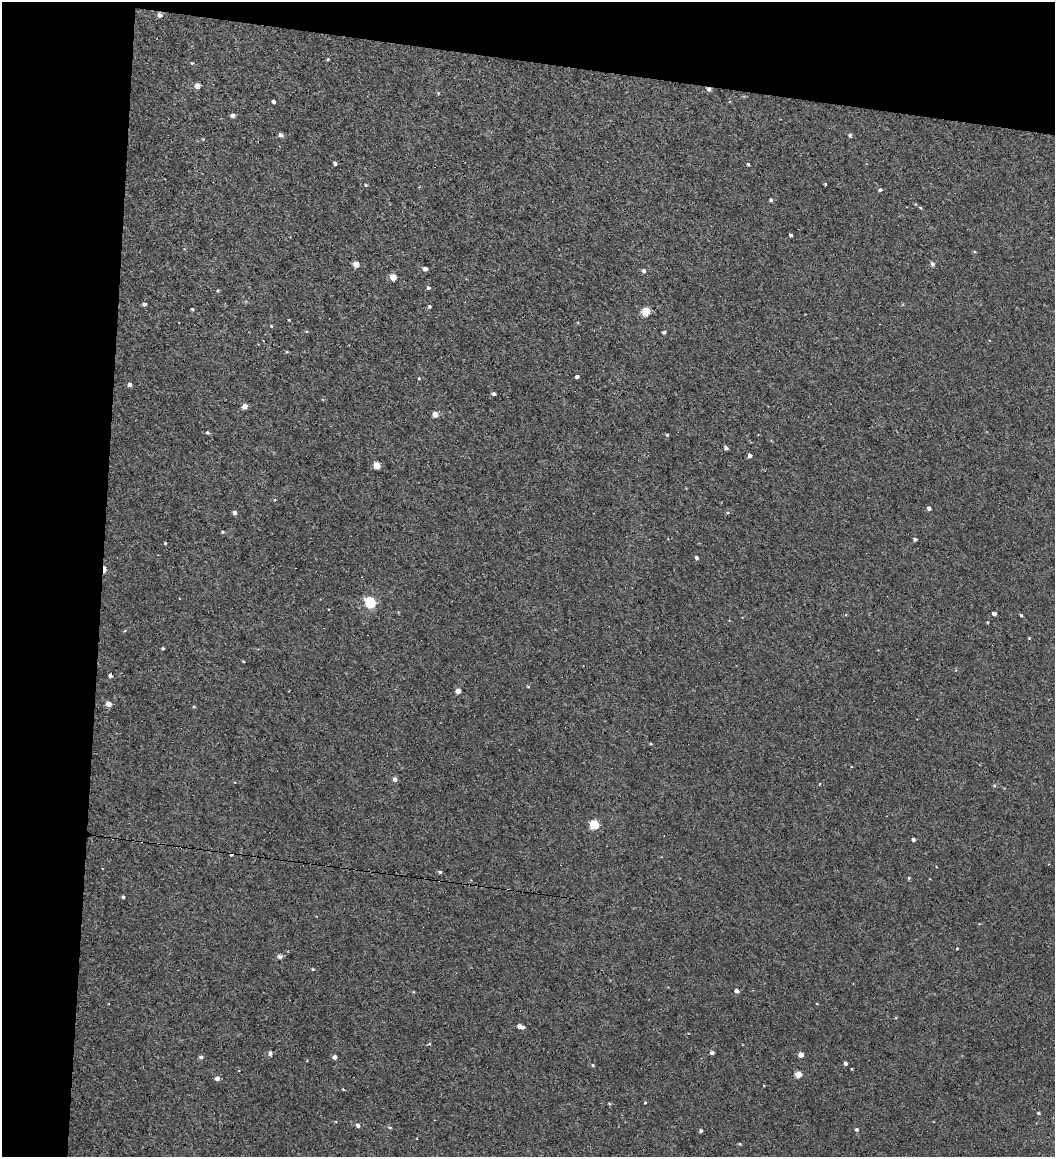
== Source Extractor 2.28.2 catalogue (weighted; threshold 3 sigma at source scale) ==
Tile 1 of 2 x 2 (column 1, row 1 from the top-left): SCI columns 70-1122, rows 1157-2311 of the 2265 x 2311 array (HDU 1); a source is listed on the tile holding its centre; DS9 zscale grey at full resolution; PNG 1057 x 1159 px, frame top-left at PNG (2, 2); no overlay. Shown black and unused: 15% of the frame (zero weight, under 2 of 3 exposures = <1% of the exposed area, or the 3 px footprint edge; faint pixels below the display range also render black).
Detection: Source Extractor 2.28.2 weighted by HDU 2 'WHT'; one run over the whole footprint, this tile lists its part. Background 0.0372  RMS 0.74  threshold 3.32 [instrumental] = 3 sigma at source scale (4.5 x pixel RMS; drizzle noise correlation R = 1.50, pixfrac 1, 0.05/0.05 arcsec/px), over >= 5 px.
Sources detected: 93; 3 cosmic-ray / hot-pixel residue — not listed; the other 90 listed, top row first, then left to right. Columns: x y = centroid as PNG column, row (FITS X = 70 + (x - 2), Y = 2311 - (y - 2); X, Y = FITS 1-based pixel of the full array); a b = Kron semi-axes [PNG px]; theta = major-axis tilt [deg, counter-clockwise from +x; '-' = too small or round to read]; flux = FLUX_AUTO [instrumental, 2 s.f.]
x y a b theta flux
160 15 5 4 - 330
328 59 4 3 - 66
192 63 4 4 - 76
197 86 4 4 - 520
709 89 4 4 - 280
273 102 4 3 - 190
232 115 4 4 - 240
281 135 4 4 - 290
850 135 4 4 - 140
335 163 4 3 - 160
748 164 3 3 - 82
825 184 3 3 - 66
366 185 4 4 - 76
880 190 5 4 - 130
771 200 5 4 - 100
920 207 5 3 - 67
791 235 3 3 - 180
356 264 4 4 - 710
932 264 5 4 - 210
425 269 4 4 - 260
644 271 5 4 - 200
393 277 5 4 - 1200
428 288 4 4 - 160
218 291 4 3 - 67
144 304 4 3 - 200
429 306 4 3 - 120
192 309 3 3 - 120
646 312 5 5 - 2300
271 326 4 3 - 74
664 332 4 3 - 160
577 376 4 3 - 1100
419 378 5 3 - 61
130 385 4 4 - 230
494 394 4 3 - 180
244 406 4 4 - 580
435 414 4 4 - 920
207 433 5 4 - 93
667 435 4 4 - 74
726 448 4 4 - 230
749 455 4 3 - 250
377 465 5 4 - 1400
275 500 4 3 - 57
929 508 4 4 - 220
235 513 5 4 - 230
728 513 5 3 - 70
223 532 4 3 - 86
915 539 4 4 - 120
165 543 3 3 - 74
696 558 4 3 - 160
104 569 9 3 88 330
370 602 5 5 - 6500
994 613 4 3 - 290
1021 615 4 3 - 98
1029 638 4 3 - 60
163 648 3 3 - 110
110 675 4 3 - 280
528 687 4 3 - 60
458 691 4 4 - 600
108 704 4 4 - 670
651 744 4 3 - 67
395 779 5 4 - 270
819 784 3 2 - 49
594 824 5 5 - 3500
913 839 4 3 - 220
440 872 4 3 - 130
909 878 4 4 - 81
123 897 3 3 - 150
957 948 3 2 - 52
279 956 5 4 - 290
313 969 4 3 - 80
736 991 4 4 - 310
520 1026 7 4 -15 470
429 1044 4 3 - 72
270 1053 4 4 - 270
712 1053 4 3 - 230
801 1055 4 4 - 530
201 1057 5 4 - 180
335 1057 4 4 - 260
845 1063 4 4 - 160
593 1065 4 4 - 76
798 1074 4 4 - 1100
217 1078 5 4 - 280
343 1089 3 3 - 55
609 1103 5 3 - 70
645 1103 4 3 - 66
1038 1113 4 3 - 75
358 1125 4 4 - 260
390 1127 6 3 -8 81
856 1129 4 4 - 120
701 1131 4 4 - 140
Overlapping masked pixels (flux is a lower limit): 3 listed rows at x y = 160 15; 709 89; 104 569